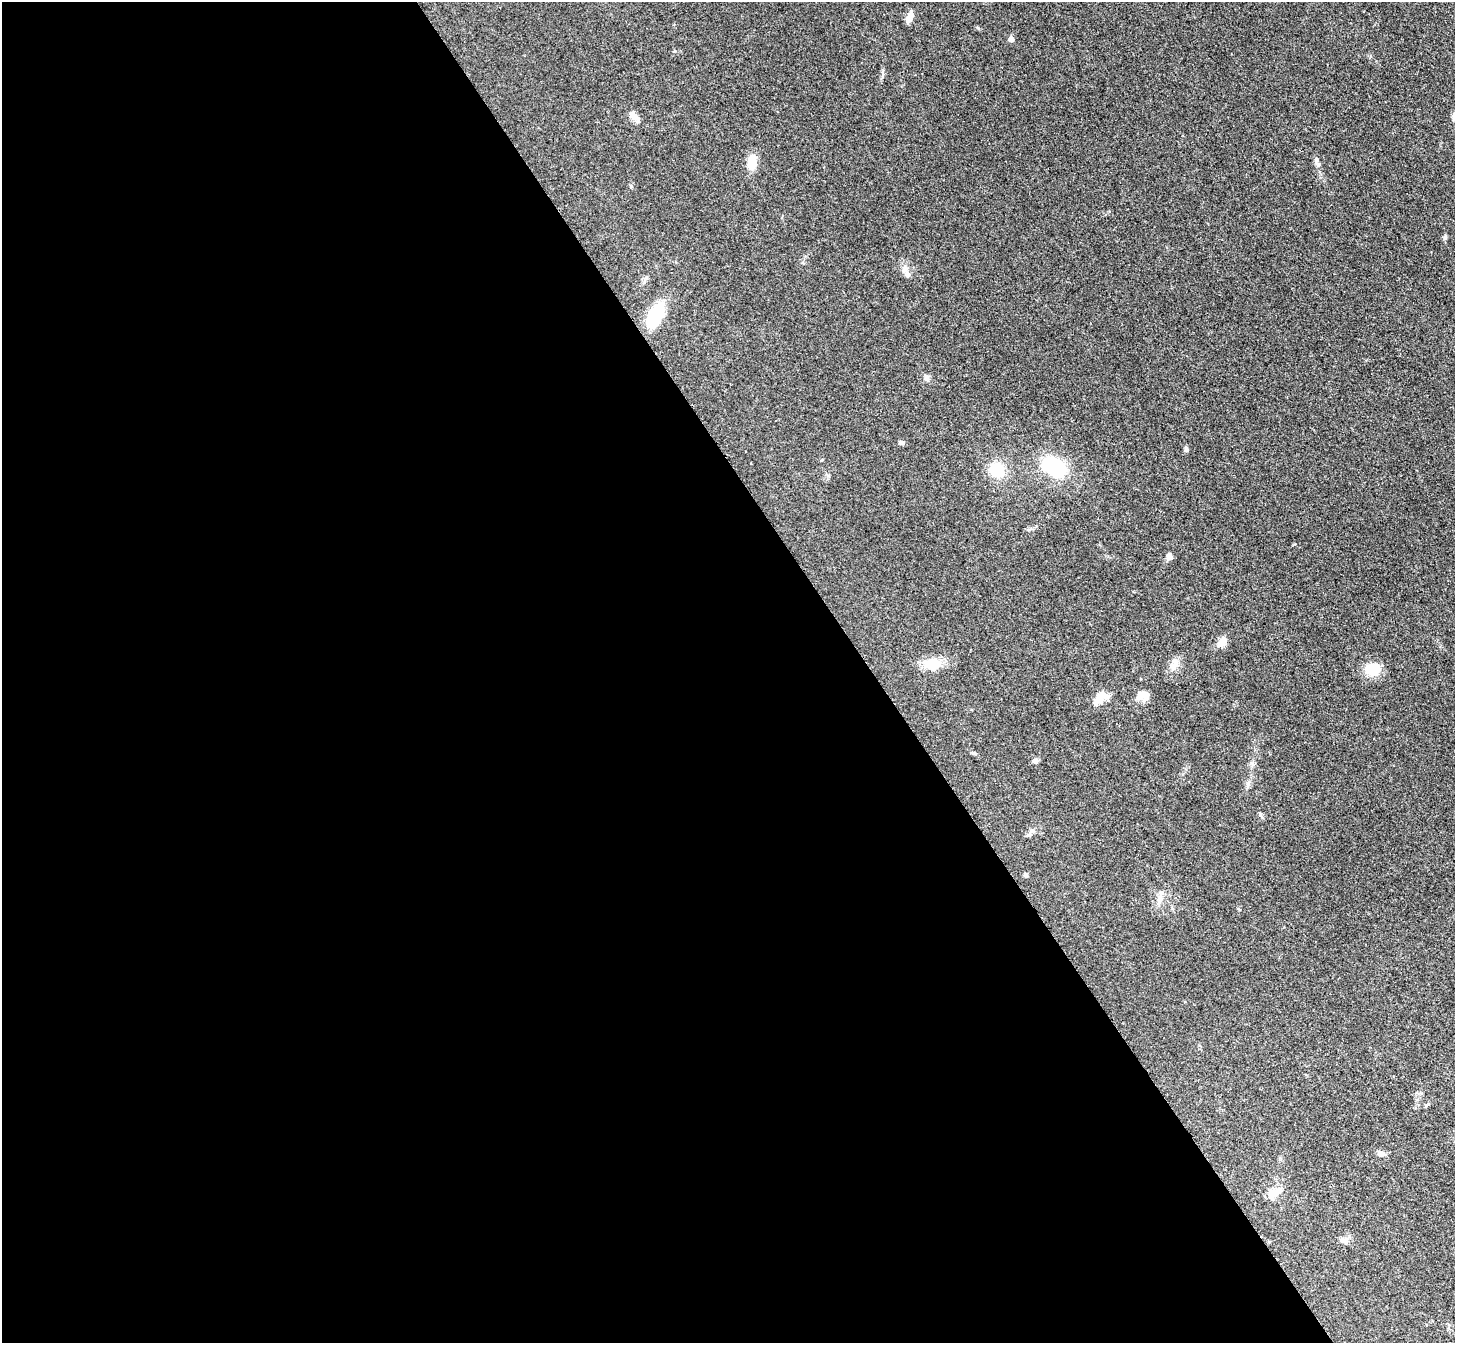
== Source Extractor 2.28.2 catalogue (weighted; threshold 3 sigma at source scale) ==
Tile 9 of 4 x 4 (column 1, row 3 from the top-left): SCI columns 17-1469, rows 1649-2989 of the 5847 x 5841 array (HDU 1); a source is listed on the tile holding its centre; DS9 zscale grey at full resolution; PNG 1457 x 1345 px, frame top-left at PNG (2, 2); no overlay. Shown black and unused: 60% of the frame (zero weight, under 3 of 4 exposures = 2% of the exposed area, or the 3 px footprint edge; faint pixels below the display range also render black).
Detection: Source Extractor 2.28.2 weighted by HDU 2 'WHT'; one run over the whole footprint, this tile lists its part. Background 0.0921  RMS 0.0063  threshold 0.0282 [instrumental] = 3 sigma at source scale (4.5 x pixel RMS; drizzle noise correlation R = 1.50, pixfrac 1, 0.05/0.05 arcsec/px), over >= 5 px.
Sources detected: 31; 1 inside a brighter object's white glare — not listed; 1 inside a brighter listed object's ellipse — not listed separately; the other 29 listed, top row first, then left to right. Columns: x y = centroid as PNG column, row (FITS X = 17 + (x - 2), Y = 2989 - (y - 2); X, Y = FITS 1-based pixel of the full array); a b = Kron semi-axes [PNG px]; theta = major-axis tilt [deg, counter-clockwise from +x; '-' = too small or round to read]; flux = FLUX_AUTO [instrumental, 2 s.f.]
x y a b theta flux
910 16 12 7 76 4.4
1011 39 5 4 - 3.4
634 117 20 7 -47 3.9
1316 160 9 5 84 1.8
752 162 12 8 84 13
1445 237 7 5 75 1.2
905 269 10 8 -79 3.2
655 316 30 14 63 26
927 378 9 7 88 2
902 443 6 5 - 1.6
1186 449 7 5 -90 1.3
1054 467 25 16 -30 40
997 470 13 12 - 19
1169 556 8 7 - 2.3
1222 643 13 8 61 4.7
933 664 19 16 16 11
1174 664 18 10 60 5.4
1372 669 17 13 8 15
1142 694 17 9 16 4.8
1101 697 19 10 33 8.1
1035 760 8 6 17 1.4
1252 764 7 5 -61 1.4
1248 783 8 5 79 1.6
1031 831 8 4 45 1.5
1026 875 6 5 - 1.2
1160 899 8 7 - 2.9
1381 1154 9 7 -12 2.6
1274 1193 19 9 23 6.5
1344 1240 11 7 -10 2.5
Unlisted compact peaks at least as high as the median listed source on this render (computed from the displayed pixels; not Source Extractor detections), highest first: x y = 978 28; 631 186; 675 51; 1260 815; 1294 544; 882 77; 973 753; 1239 910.